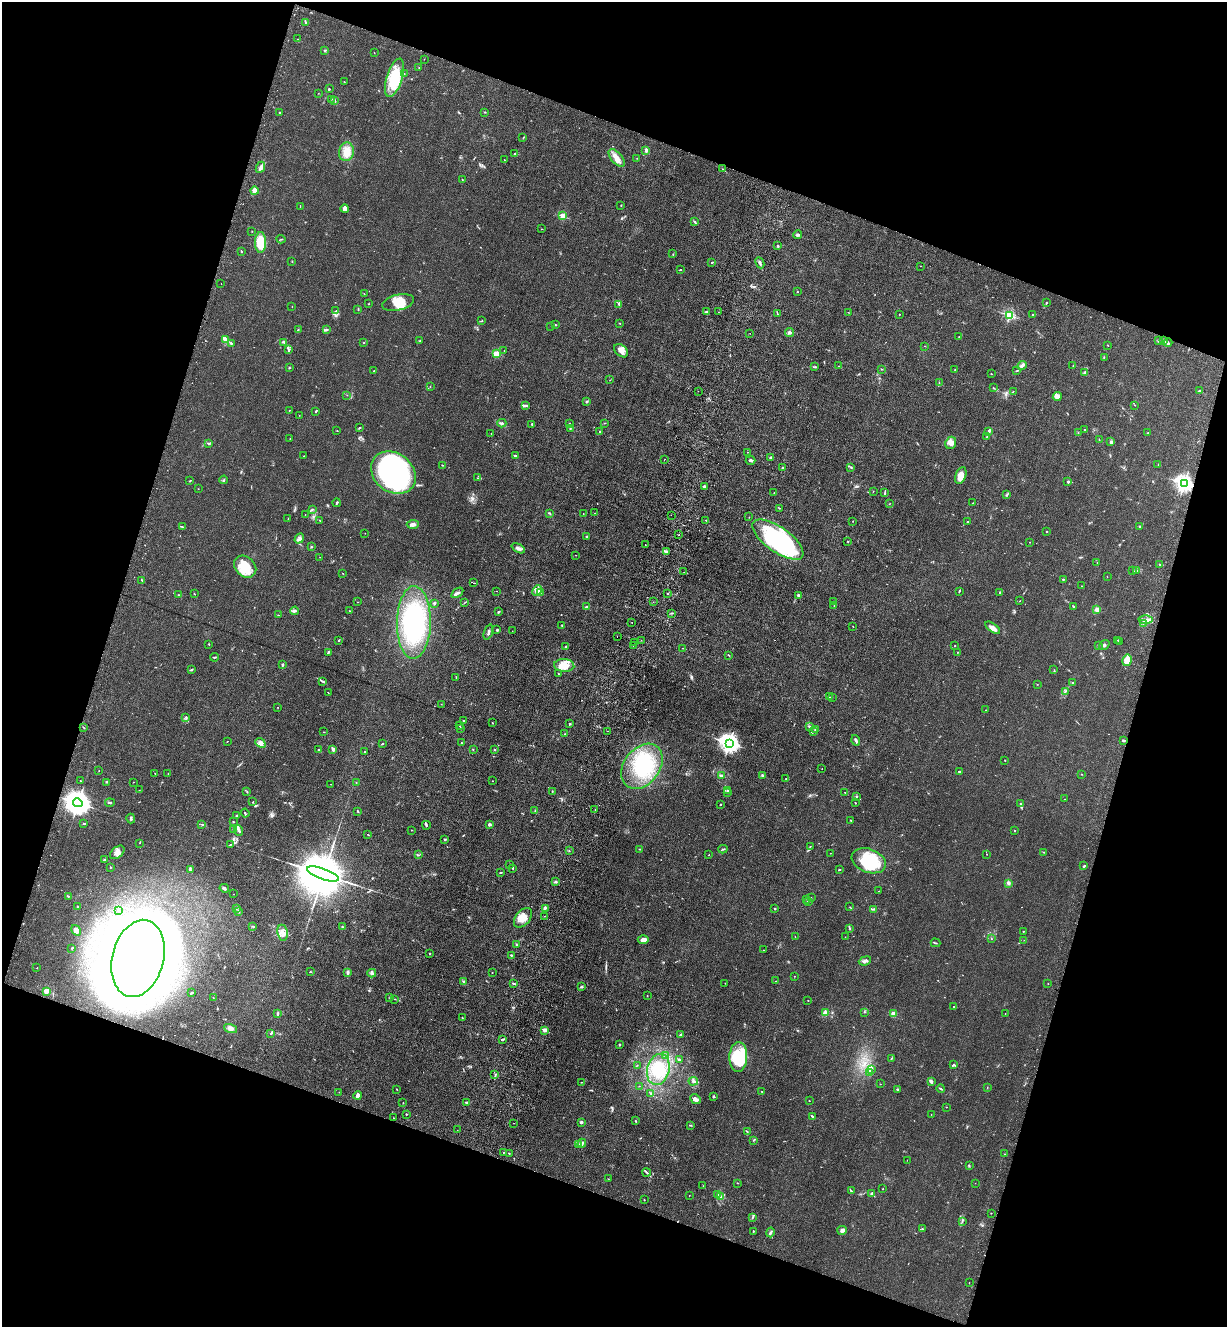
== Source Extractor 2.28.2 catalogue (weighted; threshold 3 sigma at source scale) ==
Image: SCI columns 230-5128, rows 33-5331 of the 5485 x 5364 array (HDU 1 of 3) = the unmasked area's bounding box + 8 px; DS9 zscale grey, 4 x 4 block average (1 PNG px = mean of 4 x 4 image px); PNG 1229 x 1329 px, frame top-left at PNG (2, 2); each listed source drawn as its Kron ellipse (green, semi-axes under 4 px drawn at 4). Shown black and unused: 37% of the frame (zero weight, under 3 of 4 exposures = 5% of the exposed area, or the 3 px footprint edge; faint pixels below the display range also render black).
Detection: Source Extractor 2.28.2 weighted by HDU 2 'WHT'. Background 0.0365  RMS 0.0045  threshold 0.0201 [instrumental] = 3 sigma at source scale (4.5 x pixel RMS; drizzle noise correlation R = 1.50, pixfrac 1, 0.05/0.05 arcsec/px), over >= 5 px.
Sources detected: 641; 2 too faint to see at this stretch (4 x 4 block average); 18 inside a brighter object's white glare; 5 cosmic-ray / hot-pixel residue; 3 long thin detections or spike segments (spike, bleed or trail) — neither listed nor drawn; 27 coinciding with a brighter row at this scale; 31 inside a brighter listed object's ellipse — not listed separately; of the other 555, all 500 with FLUX_AUTO >= 0.61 (the completeness limit of this list) listed and drawn (55 fainter detections not listed), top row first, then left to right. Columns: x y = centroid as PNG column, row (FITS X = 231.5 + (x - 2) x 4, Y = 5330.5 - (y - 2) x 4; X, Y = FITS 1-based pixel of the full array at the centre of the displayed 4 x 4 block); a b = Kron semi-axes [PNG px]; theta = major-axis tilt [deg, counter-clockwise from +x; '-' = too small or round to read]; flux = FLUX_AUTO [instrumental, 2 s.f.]
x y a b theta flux
305 22 4 2 - 3.1
298 39 2 2 - 1.1
325 50 3 2 - 1.9
374 53 2 2 - 0.77
424 59 2 2 - 0.72
419 68 2 2 - 0.85
404 73 2 2 - 0.68
394 78 20 8 73 120
344 82 3 2 - 0.9
329 89 3 2 - 2
318 93 2 2 - 0.61
331 99 2 2 - 1.6
335 101 3 2 - 3.3
485 112 3 2 - 1.4
279 113 2 2 - 1.4
523 138 2 2 - 0.95
646 150 3 2 - 9.1
346 152 9 7 80 26
515 154 2 2 - 3.4
617 158 10 5 -48 21
637 158 2 2 - 0.64
504 160 2 2 - 1.1
260 167 6 2 64 9.9
723 169 2 2 - 0.78
462 179 2 2 - 1
254 191 4 2 - 25
621 205 2 2 - 1.6
300 207 2 2 - 0.83
345 209 4 3 - 12
563 216 2 2 - 120
694 222 4 2 - 3.3
541 229 2 2 - 1.2
252 231 2 2 - 1.5
798 235 4 2 - 6.1
281 239 4 2 - 1.2
261 243 10 5 90 79
778 246 2 2 - 2.6
241 251 2 2 - 2.6
673 254 2 2 - 1
292 262 2 2 - 1.1
711 262 2 2 - 1.7
760 263 5 2 - 4.9
920 266 2 2 - 0.71
681 269 2 2 - 1.2
221 284 2 2 - 9.2
797 292 2 2 - 1.3
364 293 2 2 - 0.68
369 303 2 2 - 0.71
398 303 16 8 14 47
1046 303 2 2 - 1.5
619 304 3 2 - 3
292 307 2 2 - 0.73
358 309 3 2 - 1.5
336 311 2 2 - 0.79
706 312 3 2 - 1.7
718 312 2 2 - 0.74
849 312 2 2 - 0.62
777 314 3 2 - 1.7
899 314 2 2 - 1.7
1033 314 3 2 - 2.1
1010 315 2 2 - 330
482 321 3 2 - 1.3
620 323 2 2 - 1.3
555 325 2 2 - 2.1
551 327 2 2 - 0.71
298 330 2 2 - 1.2
326 330 3 2 - 4.9
789 332 4 3 - 7.7
750 333 2 2 - 0.68
959 336 2 2 - 0.68
225 340 4 3 - 12
420 341 2 2 - 1.1
1158 341 2 2 - 1
1163 341 2 2 - 1.5
284 342 3 2 - 2.8
231 343 4 2 - 2.3
364 343 2 2 - 1.6
1168 343 4 2 - 3
1108 345 2 2 - 1.4
925 346 2 2 - 0.71
289 349 2 2 - 2.2
504 351 2 2 - 0.64
621 351 8 5 -44 17
496 354 2 2 - 120
1104 358 2 2 - 1.4
839 366 2 2 - 1
1022 366 5 3 - 5.5
1073 366 2 2 - 1.2
289 367 3 2 - 1.9
814 367 2 2 - 1.1
881 369 2 2 - 1.2
955 370 2 2 - 0.87
374 371 2 2 - 1.7
1017 371 2 2 - 1.5
1085 373 3 3 - 7.1
991 374 2 2 - 1.7
610 380 2 2 - 0.75
939 383 2 2 - 1
430 387 2 2 - 0.81
993 388 2 2 - 0.91
698 391 2 2 - 0.97
1200 391 3 2 - 5.3
1013 392 3 2 - 1.2
347 395 2 2 - 0.9
1057 397 5 3 - 15
587 401 2 2 - 13
1135 405 2 2 - 0.85
525 406 4 2 - 4.6
289 410 2 2 - 0.85
316 411 3 2 - 2.8
299 415 2 2 - 0.89
502 423 4 2 - 3.5
569 423 2 2 - 0.7
605 423 3 2 - 1.5
532 424 3 2 - 2.8
359 428 2 2 - 1.7
570 428 2 2 - 2
1085 430 2 2 - 2.5
337 431 2 2 - 0.9
600 431 2 2 - 1.2
989 431 4 2 - 14
491 433 2 2 - 0.88
1078 433 3 2 - 1.9
1148 433 2 2 - 1.8
987 437 2 2 - 2.7
290 438 2 2 - 0.71
1099 440 3 2 - 1.1
1111 442 3 2 - 2.5
208 443 4 2 - 2.9
951 443 6 5 - 18
747 452 2 2 - 0.75
515 455 2 2 - 3.9
304 456 2 2 - 1.1
771 457 4 2 - 3.1
665 459 2 2 - 0.69
751 460 5 3 - 5.3
442 465 2 2 - 1.5
1158 465 2 2 - 0.77
851 467 2 2 - 1.3
782 468 2 2 - 2.2
393 473 24 19 -38 570
961 475 8 5 69 24
478 478 2 2 - 1.4
224 480 4 2 - 2.5
190 481 2 2 - 2.4
1068 482 2 2 - 3.2
1184 483 3 2 - 1200
704 486 3 2 - 3.6
198 489 2 2 - 0.65
873 491 2 2 - 0.71
774 493 2 2 - 1
885 493 2 2 - 1.5
1007 495 3 2 - 2.2
336 503 4 2 - 1.9
973 503 2 2 - 0.76
889 504 2 2 - 0.77
779 508 2 2 - 1
312 510 3 2 - 3
549 513 3 2 - 2.6
583 513 2 2 - 0.63
595 513 2 2 - 1.2
305 515 2 2 - 0.68
671 515 2 2 - 1.1
749 517 2 2 - 0.79
288 519 2 2 - 0.88
706 520 2 2 - 0.74
320 521 3 2 - 1
853 521 2 2 - 0.79
968 522 2 2 - 2.6
413 524 6 3 3 10
182 527 3 2 - 1.9
1140 527 2 2 - 21
1047 532 2 2 - 2
365 533 2 2 - 0.97
679 535 2 2 - 0.99
587 537 3 2 - 2.7
299 539 5 3 - 6.2
778 540 30 12 -35 450
848 541 2 2 - 0.98
1030 542 2 2 - 0.73
645 545 2 2 - 0.88
311 547 2 2 - 1.7
518 548 7 3 -26 11
666 551 3 2 - 3.3
576 555 2 2 - 0.79
320 557 2 2 - 0.68
1097 563 2 2 - 0.78
1159 564 2 2 - 1.5
245 567 12 9 -43 65
1133 570 2 2 - 1.5
1137 570 3 2 - 1.6
684 572 2 2 - 1.7
342 573 2 2 - 0.84
1107 577 2 2 - 0.76
1064 579 2 2 - 1.9
142 580 2 2 - 2.4
474 583 2 2 - 3
1082 586 2 2 - 0.75
537 590 6 4 63 9.2
497 591 2 2 - 2.2
959 591 3 2 - 3.1
540 592 4 2 - 3.4
1000 592 2 2 - 2.3
457 593 7 3 34 8.6
194 594 2 2 - 1.4
668 594 2 2 - 1.7
179 595 2 2 - 1.4
798 595 3 3 - 3.5
833 601 2 2 - 0.74
1020 601 3 2 - 0.77
357 602 2 2 - 0.68
465 602 2 2 - 0.74
653 602 2 2 - 0.63
434 603 2 2 - 4.5
834 606 2 2 - 1.1
1073 606 2 2 - 1.5
587 607 4 2 - 4.3
1097 609 3 2 - 14
295 611 4 2 - 3.7
349 611 2 2 - 1.6
498 612 2 2 - 5.7
672 613 3 2 - 2.2
278 615 2 2 - 0.92
1146 620 7 3 1 8.1
414 622 36 17 89 240
632 622 2 2 - 0.76
1143 623 2 2 - 1.5
562 626 3 2 - 1.8
853 626 2 2 - 1.1
993 628 8 3 -35 16
497 630 3 2 - 2.6
512 631 2 2 - 0.63
488 632 8 2 72 6.4
617 637 2 2 - 0.73
339 640 2 2 - 1.7
641 640 2 2 - 0.95
1118 640 2 2 - 1.6
634 642 2 2 - 0.83
1120 642 2 2 - 0.97
209 644 2 2 - 1.8
633 645 2 2 - 0.78
1104 645 6 2 36 3.4
566 646 2 2 - 2.9
955 646 2 2 - 1.5
1098 646 3 2 - 1.1
683 648 3 2 - 0.97
328 652 4 2 - 3.2
957 652 2 2 - 1.6
728 655 3 2 - 1.7
214 657 4 2 - 2.3
1127 660 6 5 - 30
283 665 4 2 - 2.3
564 665 10 6 -4 33
191 670 3 2 - 3
1054 670 2 2 - 0.74
559 674 3 2 - 1.2
456 677 2 2 - 1.4
323 682 2 2 - 2.2
1073 682 2 2 - 1.4
1037 684 2 2 - 0.74
1065 691 3 2 - 2.2
328 693 2 2 - 0.87
829 697 3 2 - 1.8
832 697 2 2 - 0.72
441 704 2 2 - 0.84
278 707 2 2 - 0.83
986 710 2 2 - 0.87
186 717 2 2 - 2.1
464 720 2 2 - 1.3
492 723 2 2 - 1.8
570 723 3 2 - 2.7
459 726 2 2 - 0.65
83 727 3 2 - 1.5
809 727 4 2 - 3.6
461 728 2 2 - 0.7
815 729 2 2 - 1.2
608 731 2 2 - 3.1
324 732 2 2 - 1.1
813 732 2 2 - 0.73
565 734 2 2 - 1.2
856 740 5 2 - 4.8
1123 740 3 2 - 2.9
227 741 2 2 - 1.2
461 742 2 2 - 1
260 743 5 2 - 6.2
729 743 4 3 - 1700
382 744 3 2 - 1.8
333 749 4 3 - 6.1
473 749 2 2 - 0.96
318 750 2 2 - 3.1
494 750 2 2 - 2.3
365 752 2 2 - 1.2
1005 761 2 2 - 0.69
642 766 25 18 53 150
822 769 2 2 - 0.67
99 771 2 2 - 0.88
960 772 3 2 - 3.3
155 773 2 2 - 1
168 773 2 2 - 0.87
1081 774 2 2 - 0.95
721 775 2 2 - 4.3
762 775 2 2 - 7.8
786 779 2 2 - 0.93
80 781 2 2 - 1.1
492 781 2 2 - 2.5
107 782 3 2 - 2.3
133 782 2 2 - 0.77
356 783 2 2 - 0.73
330 784 2 2 - 0.67
139 790 2 2 - 0.78
552 791 2 2 - 1.3
728 791 4 2 - 3
247 792 2 2 - 1.4
845 792 2 2 - 0.84
727 793 2 2 - 2
856 797 2 2 - 1.4
1064 799 2 2 - 0.85
253 802 2 2 - 1.6
78 803 5 4 - 4100
110 803 5 2 - 2.2
855 803 2 2 - 1.6
720 804 2 2 - 3.4
1020 804 2 2 - 2.3
595 810 2 2 - 0.65
358 811 3 2 - 2.1
535 811 2 2 - 1.3
245 813 4 2 - 3.1
237 815 3 2 - 4.6
131 818 5 2 - 4.4
851 820 3 2 - 1.7
234 822 2 2 - 1.7
84 823 3 2 - 2.1
202 824 2 2 - 0.67
489 824 2 2 - 9.7
426 825 4 3 - 4
234 829 2 2 - 23
239 830 5 2 - 7.6
411 830 2 2 - 0.78
1015 831 2 2 - 1.5
368 835 2 2 - 1.3
445 839 2 2 - 3.5
139 843 2 2 - 1
230 845 3 2 - 1.8
810 846 2 2 - 0.66
639 849 2 2 - 1.3
723 849 4 2 - 2.3
569 851 2 2 - 1.3
117 852 8 5 40 15
1044 852 3 2 - 1.1
830 853 2 2 - 0.66
987 854 2 2 - 0.86
418 855 2 2 - 1.4
709 855 2 2 - 0.7
105 860 2 2 - 9.2
869 861 18 11 -20 140
510 865 2 2 - 0.85
1084 866 3 2 - 2.9
110 867 2 2 - 1.5
513 868 4 2 - 1.5
839 869 3 2 - 1.9
190 870 2 2 - 2.6
500 872 4 2 - 2
323 874 16 5 -20 34000
555 882 3 2 - 4.8
1008 883 4 3 - 5.1
224 888 5 2 - 5.6
878 891 2 2 - 0.91
233 894 2 2 - 0.74
68 896 2 2 - 1.6
811 898 2 2 - 1.6
807 900 2 2 - 1.1
808 902 4 2 - 3.3
77 907 2 2 - 3.4
850 907 2 2 - 1.1
236 908 3 2 - 3.1
545 908 4 2 - 3.6
775 908 2 2 - 4.4
873 909 2 2 - 1.4
118 910 2 2 - 2.1
239 911 3 2 - 3.4
545 916 2 2 - 0.86
523 918 11 7 49 29
253 926 2 2 - 2
342 927 2 2 - 1.4
850 929 2 2 - 1.1
76 930 6 3 -57 10
1023 931 2 2 - 1.4
283 933 8 5 -82 17
795 936 2 2 - 0.78
845 937 2 2 - 0.73
991 938 2 2 - 0.96
643 940 5 4 - 9.9
1024 940 2 2 - 1.1
935 943 5 2 - 2.5
516 945 2 2 - 0.86
72 948 2 2 - 1.7
763 950 2 2 - 0.93
430 953 2 2 - 2.3
511 955 2 2 - 3.4
138 958 39 25 76 4100
865 961 6 3 20 7.3
37 968 2 2 - 0.76
310 972 2 2 - 1.7
348 972 3 3 - 6.4
492 972 2 2 - 0.8
372 973 4 3 - 4.8
794 976 2 2 - 0.76
464 981 4 2 - 2.8
776 981 2 2 - 1
514 983 3 2 - 4.3
725 983 2 2 - 0.65
1048 984 2 2 - 1.6
581 987 3 2 - 2.8
46 991 2 2 - 110
191 993 2 2 - 2.7
647 995 2 2 - 0.77
213 997 2 2 - 1.6
390 998 2 2 - 1.2
395 999 2 2 - 1
808 1000 2 2 - 2.1
954 1007 3 2 - 1.8
825 1012 2 2 - 10
864 1012 2 2 - 0.88
277 1013 3 2 - 4.5
1005 1013 2 2 - 0.61
893 1014 2 2 - 70
462 1018 2 2 - 1.7
230 1029 7 4 -21 10
545 1030 2 2 - 52
271 1033 4 2 - 3
681 1035 2 2 - 11
503 1039 2 2 - 2
619 1045 2 2 - 3.5
665 1055 3 2 - 1.9
738 1057 15 9 85 120
679 1059 2 2 - 3.1
891 1059 2 2 - 1.1
637 1065 2 2 - 0.75
954 1065 3 2 - 2.9
658 1069 16 11 76 80
872 1069 4 2 - 3.8
870 1072 3 2 - 2.8
495 1075 3 2 - 2.4
693 1081 5 3 - 5.2
931 1081 2 2 - 12
582 1082 2 2 - 1.1
880 1084 2 2 - 0.63
639 1086 2 2 - 0.65
987 1088 2 2 - 0.84
397 1089 2 2 - 1.1
897 1089 3 2 - 2.4
941 1089 4 2 - 2.6
339 1092 2 2 - 1.1
762 1092 2 2 - 1.1
651 1094 2 2 - 1.2
358 1095 4 3 - 10
714 1097 3 2 - 2.8
695 1099 6 3 -41 13
809 1101 2 2 - 2.5
403 1103 2 2 - 0.76
467 1103 4 2 - 3.3
946 1107 2 2 - 1.1
406 1114 2 2 - 5.9
931 1114 2 2 - 0.69
812 1116 2 2 - 1.7
394 1118 2 2 - 0.7
636 1121 2 2 - 3.1
581 1122 2 2 - 19
514 1123 2 2 - 0.65
691 1125 3 2 - 1.6
457 1130 2 2 - 0.81
747 1132 2 2 - 1.4
753 1140 2 2 - 1.2
582 1143 4 2 - 7.9
578 1144 2 2 - 7.5
503 1152 2 2 - 1.5
509 1153 2 2 - 1.7
1005 1154 2 2 - 0.89
907 1160 2 2 - 0.61
969 1166 3 2 - 1.8
647 1172 4 2 - 4.5
608 1179 2 2 - 0.99
738 1183 2 2 - 0.98
975 1183 2 2 - 0.61
703 1186 2 2 - 0.66
883 1189 2 2 - 1
851 1191 2 2 - 1.6
872 1193 3 2 - 4.1
717 1194 2 2 - 1.3
689 1195 2 2 - 1.1
720 1197 4 3 - 5.2
644 1200 2 2 - 1.2
991 1213 2 2 - 0.89
752 1218 4 2 - 2.5
962 1221 3 2 - 2.4
922 1228 2 2 - 1.3
842 1230 5 3 - 10
753 1231 2 2 - 1.5
770 1232 5 2 - 3.4
969 1282 2 2 - 0.84
Overlapping masked pixels (flux is a lower limit): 1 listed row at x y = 1184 483
Diffuse or blended objects may show on this block-average render without a row.